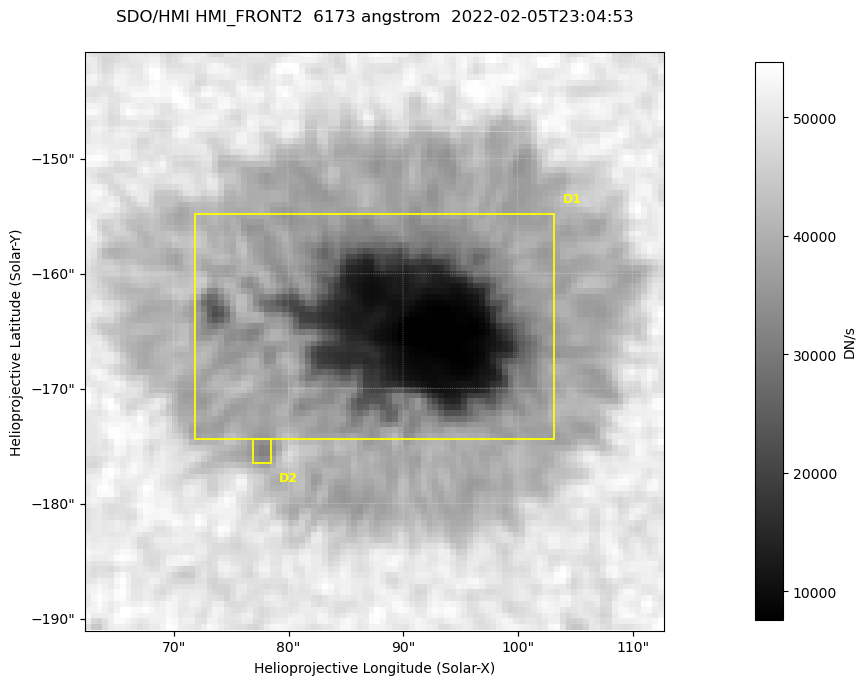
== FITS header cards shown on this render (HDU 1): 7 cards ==
TELESCOP= 'SDO/HMI '           / Telescope
INSTRUME= 'HMI_FRONT2'         / For HMI: HMI_SIDE1, HMI_FRONT2, or HMI_COMBINED
WAVELNTH=                6173. / [angstrom] Wavelength
DATE-OBS= '2022-02-05T23:04:53.500' / [ISO] Observation date {DATE__OBS}
CTYPE1  = 'HPLN-TAN'           / CTYPE1: HPLN
CTYPE2  = 'HPLT-TAN'           / CTYPE2: HPLT
BUNIT   = 'DN/s    '           / Physical Units

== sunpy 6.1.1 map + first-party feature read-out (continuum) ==
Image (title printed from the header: SDO/HMI HMI_FRONT2  6173 angstrom  2022-02-05T23:04:53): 100 x 100 px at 0.504 arcsec/px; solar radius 973 arcsec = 1931 px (partial field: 0.1% of the solar disc is inside the frame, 100% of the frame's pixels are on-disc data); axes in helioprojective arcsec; data unit DN/s (BUNIT, on the colour bar)
Orientation: roll -0.0703 deg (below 1 deg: not rotated)
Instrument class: CONTINUUM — white-light / continuum photospheric image (CONTENT/OBS_TYPE)
Dark features (sunspots / pores): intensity divided by the frame's on-disc median (partial field: no limb-darkening profile); reference = the frame's on-disc median (the 8%-of-disc-diameter window exceeds this field); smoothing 3 px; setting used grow <= 0.8, no closing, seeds <= 0.8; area >= 9 px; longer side >= 3 px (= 1.5 arcsec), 3 px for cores <= 0.7; partial field; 2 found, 2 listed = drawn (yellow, D1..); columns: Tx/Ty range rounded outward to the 2 arcsec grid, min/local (2 s.f., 1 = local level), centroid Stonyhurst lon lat
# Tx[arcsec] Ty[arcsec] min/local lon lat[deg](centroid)
D1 72..104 -176..-154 0.15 +5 -16
D2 76..80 -178..-174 0.74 +5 -17